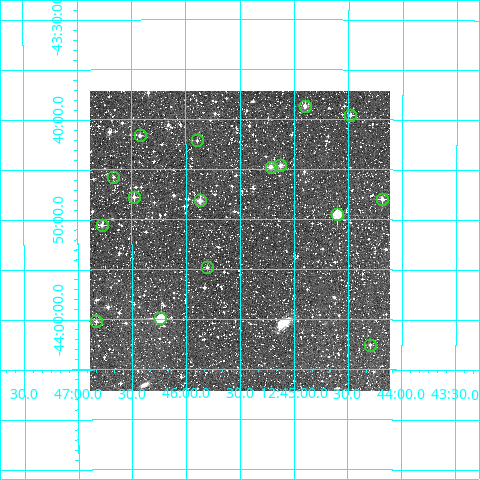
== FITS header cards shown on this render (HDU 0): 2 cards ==
NAXIS1  =                  300
NAXIS2  =                  300

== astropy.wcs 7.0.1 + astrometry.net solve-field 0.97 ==
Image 300 x 300 px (HDU 0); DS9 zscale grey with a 90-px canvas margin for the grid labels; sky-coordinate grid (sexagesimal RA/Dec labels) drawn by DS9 from the SOLVED WCS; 16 Tycho-2 reference stars matched to detected sources circled (green)
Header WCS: RA---TAN/DEC--TAN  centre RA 12:45:30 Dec -43:52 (191.37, -43.87 deg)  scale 6 arcsec/px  FOV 30.0' x 30.0'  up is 0 deg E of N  parity normal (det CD < 0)
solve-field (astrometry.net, Tycho-2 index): VERIFIED the header's WCS against the Tycho-2 star catalogue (verified at 2 index scales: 9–16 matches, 0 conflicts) and refined it, rather than solving blind
Solved WCS: RA---TAN-SIP/DEC--TAN-SIP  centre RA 12:45:30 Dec -43:52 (191.38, -43.87 deg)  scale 6 arcsec/px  FOV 30.0' x 30.0'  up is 0 deg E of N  parity normal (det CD < 0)
The solver's refit moves the header's centre by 1.6 arcsec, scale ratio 1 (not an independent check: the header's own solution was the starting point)
Tycho-2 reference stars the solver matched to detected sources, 16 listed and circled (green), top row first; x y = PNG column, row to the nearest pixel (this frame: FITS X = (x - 90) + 1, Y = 300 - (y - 91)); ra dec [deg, ICRS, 3 dp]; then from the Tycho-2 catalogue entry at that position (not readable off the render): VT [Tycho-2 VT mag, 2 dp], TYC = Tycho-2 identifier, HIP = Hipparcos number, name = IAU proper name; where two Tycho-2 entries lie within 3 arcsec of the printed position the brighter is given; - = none
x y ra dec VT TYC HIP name
305 106 191.225 -43.644 10.76 7783-742-1 - -
350 115 191.120 -43.659 11.98 7783-790-1 - -
140 135 191.606 -43.694 11.65 7783-1036-1 - -
197 140 191.474 -43.702 12.46 7783-1076-1 - -
280 165 191.281 -43.743 10.95 7783-836-1 - -
271 167 191.304 -43.746 11.06 7783-1248-1 - -
113 177 191.667 -43.762 11.90 7783-862-1 - -
134 197 191.619 -43.796 11.14 7783-1330-1 - -
382 199 191.046 -43.800 11.23 7783-1128-1 - -
200 200 191.467 -43.802 10.67 7783-1208-1 - -
337 214 191.150 -43.825 9.58 7783-1348-1 - -
102 225 191.694 -43.843 11.37 7783-1428-1 - -
207 267 191.450 -43.914 11.93 7783-539-1 - -
160 318 191.559 -43.999 8.50 7783-935-1 62316 -
96 321 191.708 -44.003 11.66 7783-1716-1 - -
370 345 191.073 -44.042 12.44 7783-873-1 - -